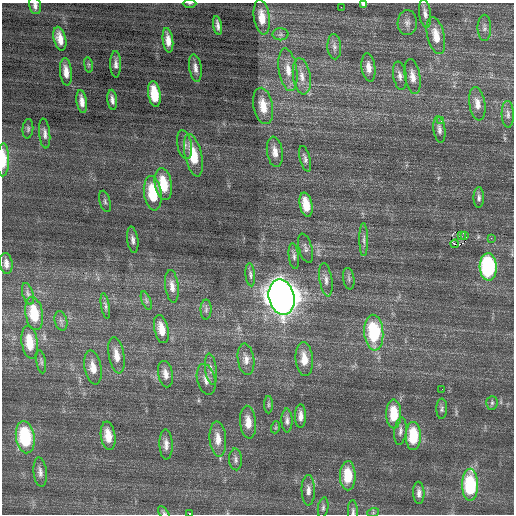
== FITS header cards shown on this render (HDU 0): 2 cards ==
NAXIS1  =                  512 / Axis length
NAXIS2  =                  512 / Axis length

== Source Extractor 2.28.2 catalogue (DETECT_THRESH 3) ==
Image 512 x 512 px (HDU 0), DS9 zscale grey, 1 PNG px = 1 image px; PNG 516 x 516 px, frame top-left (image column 1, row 512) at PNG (2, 3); each listed source drawn as its Kron ellipse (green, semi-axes under 4 px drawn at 4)
Background 0.518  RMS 0.81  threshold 2.42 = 3 sigma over >= 5 px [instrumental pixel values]
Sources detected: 102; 1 with non-positive FLUX_AUTO (blend fragments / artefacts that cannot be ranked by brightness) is neither listed nor drawn; the other 101 listed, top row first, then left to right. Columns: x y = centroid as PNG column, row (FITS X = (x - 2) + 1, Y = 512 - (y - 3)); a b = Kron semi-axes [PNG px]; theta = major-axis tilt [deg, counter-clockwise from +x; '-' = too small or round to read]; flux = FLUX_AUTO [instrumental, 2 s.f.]
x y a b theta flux
190 3 7 3 1 66
363 4 4 4 - 120
35 6 8 6 -78 210
341 7 2 2 - 90
425 13 14 6 -83 260
262 17 17 8 -82 780
407 23 12 9 88 280
217 25 9 3 -80 220
484 28 13 7 89 200
281 34 8 6 0 140
436 36 19 8 -77 810
60 39 12 6 -76 600
168 40 12 5 -83 490
334 47 12 7 -87 240
116 64 13 5 -89 240
88 65 8 4 -82 98
368 67 14 7 -82 420
195 68 14 6 -81 300
288 70 21 9 -81 700
66 72 14 6 -84 540
302 76 18 8 -81 540
400 76 14 6 -81 270
412 76 17 7 -81 500
154 94 13 6 -81 1600
112 100 10 5 -84 230
82 101 11 5 -82 400
477 104 17 8 -81 470
263 106 18 9 -79 920
508 114 13 6 -88 230
441 121 4 3 - 110
28 129 10 5 85 130
439 129 13 6 -82 220
45 133 15 5 -84 260
184 145 14 7 -79 280
275 152 15 8 -82 480
193 155 22 8 -77 1700
305 159 13 5 -75 190
3 160 16 6 89 1300
163 184 16 8 -81 1700
153 193 17 8 -82 2300
479 198 10 5 89 170
105 201 11 5 -75 150
306 205 12 6 -78 920
465 235 3 3 - 1100
461 236 4 3 - 56
491 238 3 3 - 57
133 240 13 5 -81 240
364 240 16 4 -90 230
455 244 4 2 - 270
306 248 15 6 -75 220
294 256 13 5 -83 170
6 264 10 6 -81 300
488 267 13 8 -87 7000
250 275 11 4 -85 150
349 279 11 5 -82 150
326 280 17 6 -81 310
172 286 16 6 -83 390
28 294 11 5 -73 170
281 297 18 12 -77 83000
146 301 9 4 -69 130
105 306 13 4 -80 160
206 310 10 5 89 140
34 314 16 8 -80 1600
61 321 10 6 -75 160
161 329 14 7 -77 670
374 333 18 9 -85 3800
30 342 16 8 -82 1000
116 355 18 7 -80 590
246 359 16 8 -82 400
304 359 17 8 -85 840
41 362 12 4 -81 130
93 367 17 8 -80 620
211 369 16 6 -83 280
165 374 13 7 -79 390
206 379 16 9 -76 410
442 389 2 2 - 38
492 403 7 5 88 110
268 405 8 4 90 100
442 409 10 5 89 130
394 414 14 7 -90 1500
300 416 11 5 90 350
287 420 12 5 -89 210
248 422 16 8 -85 710
276 427 6 4 71 73
400 431 14 6 83 240
108 436 14 7 -82 810
413 436 14 7 -90 2200
25 437 16 9 -81 4000
218 439 18 8 -86 620
166 444 15 6 -88 340
236 459 11 6 -87 190
40 472 14 6 -84 300
348 476 14 8 -90 1700
470 485 16 8 90 4100
308 490 15 6 -89 330
419 493 11 5 -88 250
323 508 10 5 81 150
353 511 11 5 -88 150
164 513 8 4 -53 95
373 513 6 4 18 69
190 514 3 2 - 1600
At the frame edge (FLAGS 8, measured only in part): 7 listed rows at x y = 190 3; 363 4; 35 6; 3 160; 353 511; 164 513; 190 514
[1 non-positive-flux detection neither listed nor drawn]